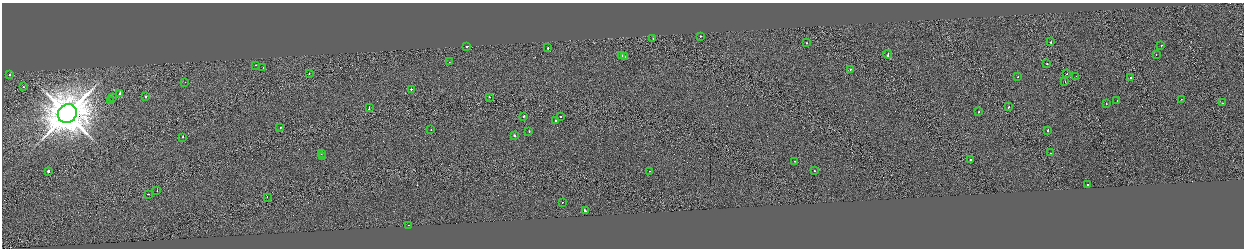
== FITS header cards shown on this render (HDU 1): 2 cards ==
NAXIS1  =                 2484
NAXIS2  =                  492

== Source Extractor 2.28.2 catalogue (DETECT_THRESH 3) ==
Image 2484 x 492 px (HDU 1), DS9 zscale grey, zoomed out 1/2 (1 PNG px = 2 x 2 image px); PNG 1246 x 250 px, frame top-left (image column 1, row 491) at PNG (2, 3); each listed source drawn as its Kron ellipse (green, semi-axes under 4 px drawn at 4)
Background 0.235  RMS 5.9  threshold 17.7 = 3 sigma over >= 5 px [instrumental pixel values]
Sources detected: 69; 6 cannot appear on this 1/2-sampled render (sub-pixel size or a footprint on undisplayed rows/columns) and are neither listed nor drawn; the other 63 listed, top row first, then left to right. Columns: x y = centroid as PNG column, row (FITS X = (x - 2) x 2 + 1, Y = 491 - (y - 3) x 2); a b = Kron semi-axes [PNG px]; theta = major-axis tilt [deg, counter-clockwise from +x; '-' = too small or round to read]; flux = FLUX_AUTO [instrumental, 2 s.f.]
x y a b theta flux
701 36 2 1 - 3.7e+03
653 38 2 2 - 4.0e+03
1051 42 2 1 - 1.9e+04
806 43 2 2 - 7.9e+03
467 46 2 2 - 3.6e+04
1161 46 2 2 - 1.6e+04
548 48 2 2 - 4.7e+03
888 54 4 2 - 1.6e+04
1156 54 2 1 - 2.0e+03
621 55 2 2 - 9.9e+03
625 56 2 1 - 3.8e+03
449 62 2 1 - 2.2e+03
1047 63 2 2 - 6.5e+03
256 65 2 2 - 2.3e+03
263 68 2 1 - 1.8e+03
850 69 2 2 - 4.2e+03
309 73 2 1 - 2.0e+03
1067 74 2 1 - 2.6e+03
10 75 2 2 - 1.0e+04
1018 76 2 1 - 7.1e+03
1076 76 2 1 - 7.2e+02
1131 78 2 2 - 3.3e+03
1065 81 2 1 - 7.9e+03
185 82 2 2 - 2.2e+03
24 87 2 1 - 2.5e+03
411 89 2 2 - 9.1e+03
120 94 2 2 - 2.2e+04
145 97 2 2 - 6.2e+03
489 97 2 2 - 3.8e+03
113 98 2 1 - 1.5e+04
1181 99 2 1 - 3.9e+03
111 100 2 1 - 8.4e+03
1117 101 2 2 - 4.9e+03
1106 103 2 2 - 8.5e+03
1222 103 2 1 - 1.6e+03
1008 107 2 1 - 4.1e+03
369 108 4 1 - 2.7e+04
979 111 2 2 - 6.8e+03
67 114 10 9 - 4.7e+06
524 116 2 2 - 9.9e+03
560 117 2 1 - 1.3e+03
555 121 2 2 - 7.1e+03
280 127 2 2 - 3.5e+03
431 129 2 2 - 1.3e+03
1048 130 2 2 - 5.9e+03
529 131 2 2 - 4.6e+03
515 136 2 2 - 3.0e+04
183 137 2 2 - 7.8e+03
321 153 2 2 - 1.8e+04
1050 153 2 1 - 2.0e+03
323 156 2 2 - 3.5e+03
970 160 2 1 - 1.2e+04
795 161 2 2 - 3.1e+03
48 171 2 2 - 2.2e+04
650 171 2 1 - 2.1e+03
814 171 2 2 - 3.9e+03
1088 184 2 2 - 3.1e+03
157 191 2 1 - 3.7e+03
148 194 2 1 - 1.1e+04
267 197 2 1 - 1.8e+03
562 202 2 1 - 3.7e+03
585 211 4 2 - 6.8e+04
408 225 2 1 - 1.7e+03
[6 sub-pixel or undisplayed-footprint detections neither listed nor drawn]